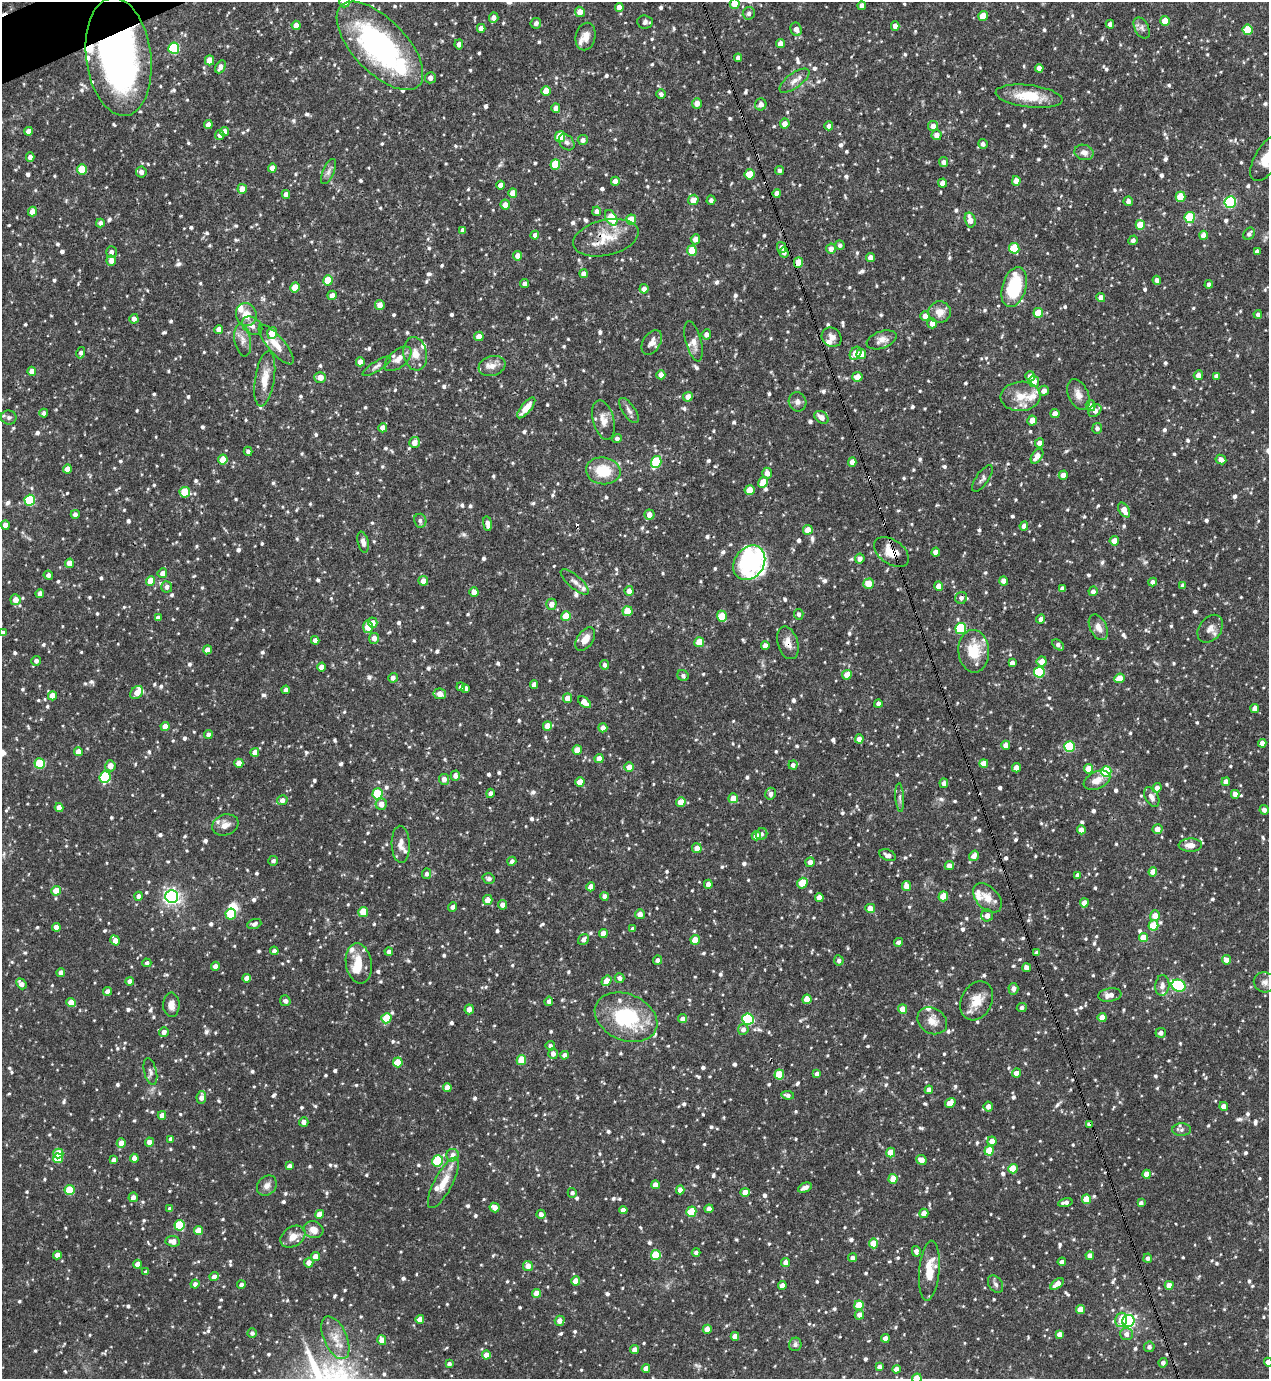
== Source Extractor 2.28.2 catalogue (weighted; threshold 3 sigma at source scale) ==
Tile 11 of 4 x 4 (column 3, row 3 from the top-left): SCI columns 2685-3951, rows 1379-2755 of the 5497 x 5509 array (HDU 1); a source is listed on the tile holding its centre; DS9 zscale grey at full resolution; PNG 1271 x 1381 px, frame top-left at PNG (2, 2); each listed source drawn as its Kron ellipse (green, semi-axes under 4 px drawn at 4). Shown black and unused: <1% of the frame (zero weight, under 3 of 4 exposures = <1% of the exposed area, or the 3 px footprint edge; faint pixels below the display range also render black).
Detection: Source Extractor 2.28.2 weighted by HDU 2 'WHT'; one run over the whole footprint, this tile lists its part. Background 0.0694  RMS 0.0035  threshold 0.0159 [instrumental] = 3 sigma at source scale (4.5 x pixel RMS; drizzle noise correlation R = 1.50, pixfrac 1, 0.05/0.05 arcsec/px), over >= 5 px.
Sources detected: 1201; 1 inside a brighter object's white glare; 5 cosmic-ray / hot-pixel residue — neither listed nor drawn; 28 inside a brighter listed object's ellipse — not listed separately; of the other 1167, all 500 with FLUX_AUTO >= 1.03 (the completeness limit of this list) listed and drawn (667 fainter detections not listed), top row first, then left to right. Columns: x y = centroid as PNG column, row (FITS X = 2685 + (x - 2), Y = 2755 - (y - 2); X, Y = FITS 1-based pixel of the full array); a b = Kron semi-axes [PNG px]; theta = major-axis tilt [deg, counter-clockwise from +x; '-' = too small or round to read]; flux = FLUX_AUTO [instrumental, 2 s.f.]
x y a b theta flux
345 2 6 5 - 3.6
735 4 5 5 - 6.8
862 6 4 4 - 2.5
619 7 4 4 - 2.5
580 12 5 5 - 3
749 13 6 6 - 1.2
983 16 5 5 - 6.8
494 18 5 4 - 1.8
1165 21 5 4 - 5.4
645 22 7 6 - 1.3
536 23 5 5 - 1.4
1110 24 4 4 - 1.2
296 25 5 4 - 2.7
895 26 4 4 - 2.3
481 28 4 4 - 2.5
1142 28 11 7 -62 1.7
796 29 7 5 -65 2.2
1248 30 5 5 - 13
586 37 14 10 77 3
459 44 5 4 - 1.5
780 44 4 4 - 3
380 46 56 26 -46 77
174 48 5 5 - 22
119 57 59 32 -83 150
738 58 4 4 - 1.4
209 60 5 4 - 4.5
220 67 7 4 63 2
1039 68 4 4 - 2.4
430 78 5 5 - 2
794 81 18 7 36 2.6
546 91 5 5 - 5.3
661 94 5 4 - 1.2
1029 96 33 11 -7 10
697 103 5 5 - 2.6
761 104 6 5 - 1.9
556 108 4 4 - 2.6
785 124 5 5 - 2.5
208 125 4 4 - 2.4
829 126 4 4 - 1.7
933 126 5 5 - 2.6
28 131 4 4 - 2.3
224 132 4 4 - 3.1
220 135 5 4 - 1.6
937 135 5 5 - 2.7
560 137 5 5 - 13
583 140 5 5 - 1.5
567 142 9 6 -48 1.2
983 144 5 4 - 1.3
1084 152 10 7 -15 2.2
30 157 4 4 - 1.5
1268 157 27 12 57 10
943 162 5 4 - 1.6
555 164 5 5 - 9.4
272 168 4 4 - 2.6
82 169 5 5 - 11
780 170 4 4 - 1.1
328 171 13 6 67 1.5
141 172 5 5 - 1.7
750 174 5 5 - 7.2
615 181 4 4 - 2.4
1016 181 5 4 - 3
943 183 4 4 - 2.5
500 185 4 4 - 2.3
242 189 5 5 - 2.9
513 193 4 4 - 4.1
777 193 4 4 - 1.9
286 194 4 4 - 2.1
1180 197 5 5 - 7.8
693 200 5 5 - 3.7
711 200 4 4 - 1.4
1128 201 5 4 - 1.5
1230 202 6 5 - 40
505 205 5 5 - 2.4
597 211 5 4 - 1.4
32 212 5 4 - 3.1
1190 217 5 5 - 18
611 218 8 5 -59 12
631 220 5 5 - 6.4
970 220 7 5 -76 3.5
100 223 4 4 - 1.3
1140 225 5 4 - 8.6
463 230 4 4 - 1.3
1249 234 6 5 - 1.1
535 235 4 4 - 1.7
1203 235 4 4 - 3.2
606 238 33 17 13 10
695 239 5 4 - 2.6
1133 240 5 4 - 1.1
840 245 5 4 - 1
782 247 5 4 - 1.6
1014 248 5 5 - 14
831 249 5 5 - 2
692 251 5 4 - 9
1257 251 4 4 - 1.2
111 252 6 5 - 1.5
784 252 5 4 - 1.3
518 256 5 4 - 2.5
871 258 4 4 - 2.4
111 260 5 4 - 2.5
798 262 5 4 - 6.2
583 274 4 4 - 2.1
328 280 5 5 - 6.8
1157 280 4 4 - 1.7
524 284 4 4 - 1.3
1209 284 4 4 - 1.4
295 287 5 4 - 6.8
1014 287 20 12 74 20
644 289 4 4 - 2.3
332 295 5 4 - 2.2
1101 298 4 4 - 2.1
380 305 5 5 - 2.8
940 312 11 11 - 3.6
1038 313 5 4 - 6.5
1258 314 4 4 - 1.1
246 315 12 10 -70 4.5
925 316 5 4 - 2.5
134 319 5 4 - 1.7
932 323 5 4 - 2.5
252 326 11 8 -35 2
219 329 4 4 - 2.3
272 333 6 5 - 6.5
706 334 5 4 - 1.6
479 336 5 4 - 3.1
832 337 10 9 - 2.2
243 340 16 8 -80 2.5
882 340 15 8 20 2.9
693 341 21 7 -75 2.7
652 342 13 8 58 2.9
276 344 25 8 -49 5
81 353 6 4 77 1.3
855 353 7 5 55 4.7
415 354 17 12 -80 4
861 354 5 4 - 6.2
398 359 16 8 40 3.2
360 362 4 4 - 3
377 366 16 4 32 1.4
492 366 14 10 18 2.9
32 371 4 4 - 2.5
661 375 4 4 - 2.7
1198 375 5 4 - 2.4
1030 376 5 5 - 1.7
1216 376 4 4 - 1.8
320 377 5 5 - 3.3
857 377 5 5 - 3.5
265 379 28 9 81 5.8
1034 381 5 5 - 3.2
1044 391 5 5 - 2.5
1078 395 16 10 -65 2.9
1021 396 20 14 5 6.4
688 397 5 4 - 2.6
797 402 10 8 -69 1.6
1091 406 5 5 - 1.8
526 408 13 5 50 4.3
629 411 14 6 -55 1.7
1095 411 7 5 45 2
44 413 4 4 - 1.1
1055 414 4 4 - 2.3
9 417 8 7 - 1.2
821 417 8 5 -36 2.6
603 420 20 10 -75 4
1032 421 5 4 - 2.9
383 428 4 4 - 2.5
1097 428 5 5 - 1.2
617 439 4 4 - 1.3
414 442 5 5 - 3.1
1039 443 4 4 - 2.2
248 451 5 4 - 1.1
1037 456 8 5 55 3.2
1221 459 5 4 - 1.9
223 460 5 4 - 7.8
656 462 6 5 - 20
852 462 5 4 - 2.6
67 469 4 4 - 2.6
603 471 17 13 -8 11
767 473 5 4 - 2.3
1063 475 4 4 - 2.7
982 478 15 6 55 1.2
763 482 6 5 - 4.4
750 490 5 5 - 5.8
185 492 5 5 - 11
30 500 5 5 - 24
1124 510 8 5 -58 3.5
75 514 4 4 - 1.4
649 515 5 5 - 2.4
420 521 7 6 - 1.2
487 524 7 4 -82 2.2
5 525 4 4 - 3.6
1024 526 4 4 - 2.3
808 530 5 4 - 4.7
1114 541 5 4 - 2.7
363 542 10 5 -77 1.5
891 552 19 12 -36 6.8
936 552 4 4 - 2.4
860 559 5 5 - 1.7
70 563 5 4 - 4.4
749 563 18 14 55 55
162 573 5 5 - 1.9
48 575 4 4 - 1.4
151 581 5 4 - 6.7
423 581 5 5 - 2.5
1004 581 4 4 - 2.5
575 582 17 6 -41 2
1153 582 4 4 - 1.6
869 584 5 5 - 5.9
939 586 5 4 - 3
1183 586 4 4 - 1.6
167 587 5 5 - 1.5
1062 588 4 4 - 1.6
629 591 5 4 - 2.5
1093 591 4 4 - 1.4
474 592 4 4 - 3.5
40 593 4 4 - 1.7
961 598 6 5 - 1.5
15 600 5 5 - 3.4
551 604 5 5 - 2.6
627 611 5 5 - 9
799 614 5 5 - 1.1
566 616 5 5 - 8.9
722 616 5 5 - 9.7
158 618 4 4 - 1.4
1041 619 5 4 - 1.6
373 623 5 5 - 2.6
368 627 6 5 - 7.2
1098 627 13 8 -64 2.7
961 628 5 5 - 22
1210 629 15 11 53 2.8
3 633 4 4 - 2.1
374 638 5 5 - 2
585 639 13 8 55 3.7
315 640 4 4 - 1.7
699 642 5 4 - 6.6
788 643 17 10 -74 3.2
1058 645 7 4 -39 1.2
765 646 4 4 - 2.4
207 650 4 4 - 2.6
974 651 21 15 -86 11
36 661 5 5 - 1.3
1042 661 5 5 - 3.7
1012 663 4 4 - 1.9
605 665 4 4 - 1.2
321 667 4 4 - 2.7
1039 672 5 5 - 24
847 675 5 4 - 4.6
683 676 6 5 - 1.1
393 678 5 4 - 1.5
1119 678 5 4 - 6.6
534 684 4 4 - 1.8
461 687 4 4 - 1.1
466 688 4 4 - 1.2
286 690 4 4 - 1.8
137 693 7 5 46 3.4
440 694 6 5 - 3.1
52 696 4 4 - 4.3
568 698 5 4 - 2.9
584 702 7 4 -38 3.6
878 704 4 4 - 1.4
1255 709 4 4 - 2.2
165 726 4 4 - 3.1
547 726 5 4 - 3.8
603 728 4 4 - 2.4
208 735 4 4 - 1.8
859 739 4 4 - 2.4
1262 743 4 4 - 2.3
1006 745 4 4 - 2.3
1069 747 5 5 - 21
577 750 5 4 - 4.1
78 752 4 4 - 2.9
255 752 4 4 - 2.7
599 758 4 4 - 3.1
239 763 4 4 - 3.8
984 763 4 4 - 3.7
40 764 5 5 - 17
793 765 4 4 - 1.3
110 766 5 5 - 3.4
629 767 5 4 - 3.5
1016 768 4 4 - 3.4
1089 769 5 4 - 5.5
1106 772 5 5 - 19
455 776 5 4 - 1.6
105 777 6 5 - 26
444 779 5 5 - 2
1097 780 14 8 25 3.9
580 782 4 4 - 5.3
1226 782 4 4 - 2.6
944 783 5 4 - 1.7
1157 788 5 4 - 1.9
490 793 4 4 - 1.4
377 794 5 5 - 16
771 794 6 5 - 1.4
1235 794 4 4 - 2.3
1152 797 10 6 -61 1.9
733 798 5 5 - 3.6
900 798 14 4 -86 1.2
282 800 5 5 - 1.8
681 802 5 4 - 5.2
381 804 5 5 - 3
59 807 4 4 - 2.9
1264 810 4 4 - 1.5
225 825 13 10 19 3.2
1157 829 5 5 - 2.7
1081 830 4 4 - 2.5
762 834 6 5 - 1.2
756 836 4 4 - 2.8
401 844 18 9 -88 2.8
1190 845 11 6 2 3
697 848 5 5 - 2.5
888 855 9 5 -22 1.7
974 856 5 4 - 2.2
273 861 5 4 - 1.1
512 861 4 4 - 1.3
810 862 5 4 - 1.7
949 866 5 4 - 2.6
1153 872 4 4 - 3.3
427 874 5 4 - 1
1077 875 4 4 - 1.3
489 879 6 5 - 1.1
802 883 5 5 - 9.1
708 884 4 4 - 2.3
906 886 5 4 - 3.3
591 887 4 4 - 3.4
56 891 5 4 - 6
139 896 4 4 - 1.8
172 896 6 6 - 120
605 896 4 4 - 1.8
943 896 5 5 - 6.7
819 897 4 4 - 2.3
987 898 17 11 -46 4.3
488 900 5 4 - 3.4
1084 903 4 4 - 3.4
502 905 4 4 - 2.1
453 907 5 4 - 1
870 908 5 4 - 3.5
363 912 5 5 - 9.6
231 914 5 5 - 14
640 914 5 5 - 2.3
987 915 6 6 - 2.6
1155 916 5 5 - 3.7
254 924 7 5 20 1.1
1153 925 5 5 - 11
56 927 4 4 - 2.9
633 929 4 3 - 1.1
603 933 4 4 - 3.4
1143 937 5 4 - 6.5
583 939 6 5 - 1.4
115 940 5 4 - 3
695 940 5 4 - 5.5
899 942 4 4 - 1.3
274 951 4 4 - 1.4
389 952 4 4 - 1.3
1037 953 4 4 - 1.7
657 960 4 4 - 1.4
839 960 5 5 - 1.3
1227 960 5 4 - 2.6
147 963 4 4 - 1.1
359 963 20 13 -81 7.1
215 966 4 4 - 1.8
1027 968 4 4 - 2.6
61 972 4 4 - 1.9
247 978 4 4 - 2.6
619 978 5 5 - 1.5
130 981 4 4 - 1.6
606 981 5 4 - 3.7
1265 982 11 10 - 1.9
21 984 6 4 -50 2
1162 985 10 7 85 1.6
1179 986 7 6 - 35
1013 989 6 5 - 1.5
107 991 4 4 - 2
1110 995 12 6 9 2.9
807 999 5 4 - 4.9
285 1001 5 5 - 1.2
549 1001 4 4 - 1.4
977 1001 20 15 63 6.2
71 1003 4 4 - 5.2
171 1005 12 8 -88 2.3
1022 1007 5 4 - 1.1
469 1009 5 4 - 2.6
903 1009 5 4 - 3.5
626 1017 32 23 -23 26
1102 1017 4 4 - 3.3
386 1018 5 5 - 13
683 1019 4 4 - 1.9
748 1019 6 5 - 32
932 1021 16 12 -32 3.9
743 1029 5 5 - 1.6
164 1032 5 5 - 1.9
1161 1033 5 4 - 1.5
550 1046 5 5 - 1.1
553 1053 5 5 - 1.9
565 1055 4 4 - 1.9
521 1060 5 4 - 9.1
398 1062 5 5 - 8.8
150 1072 14 6 -76 1.4
1016 1073 4 4 - 2.7
817 1074 4 4 - 2
779 1075 5 5 - 10
447 1087 4 4 - 2.7
929 1090 4 4 - 2.5
788 1095 6 4 -8 1.1
201 1097 6 5 - 2.3
950 1103 5 4 - 3.5
988 1106 5 4 - 2
1224 1106 4 4 - 2.5
162 1115 4 4 - 2.2
304 1122 4 4 - 1.8
1089 1124 4 4 - 1.1
1182 1130 9 6 1 1.1
171 1139 4 4 - 1.5
992 1141 4 4 - 3.1
149 1142 4 4 - 2.6
121 1143 4 4 - 3.6
989 1150 5 4 - 7.1
58 1153 5 5 - 9.9
891 1153 5 4 - 6.3
453 1155 6 6 - 2.3
58 1158 5 4 - 11
134 1158 4 4 - 2.5
114 1160 4 4 - 2
921 1160 5 4 - 2.8
438 1161 6 5 - 22
289 1166 4 4 - 1.6
1013 1169 5 4 - 7.4
1147 1174 4 4 - 4
893 1179 5 4 - 4.6
443 1183 28 9 62 6.6
655 1185 4 4 - 2.6
267 1186 11 9 46 2
805 1188 7 4 26 1.7
70 1190 5 5 - 14
680 1190 4 4 - 2.4
745 1192 4 4 - 4.3
572 1193 5 4 - 1
133 1197 5 4 - 1.7
1086 1199 4 4 - 5
1065 1202 7 3 14 1.5
1141 1203 4 4 - 1.2
495 1207 5 4 - 2.9
170 1209 4 4 - 1.4
709 1209 4 4 - 2.6
623 1210 4 4 - 2.3
691 1212 5 5 - 12
924 1213 5 4 - 2.6
320 1214 4 4 - 4.4
541 1214 4 4 - 1.6
179 1225 5 5 - 18
198 1230 4 4 - 4.4
313 1230 10 8 -17 3.6
293 1237 13 9 34 3.5
173 1241 7 5 -7 2.9
873 1243 5 4 - 6.4
916 1251 5 4 - 1.8
696 1252 4 4 - 1.1
58 1255 4 4 - 2.8
656 1255 5 5 - 14
315 1256 4 4 - 2.8
1090 1256 4 4 - 2.4
852 1258 4 4 - 1.4
1148 1258 4 4 - 1.2
786 1262 4 4 - 2.4
1062 1262 4 4 - 2
309 1263 5 4 - 2.4
137 1264 4 4 - 2.6
528 1266 5 5 - 2.9
929 1271 30 10 85 8.6
146 1272 4 4 - 1.2
214 1277 5 4 - 2.1
576 1281 4 4 - 4.5
195 1284 4 4 - 1.3
996 1284 9 6 -57 1.2
1057 1284 7 4 39 3.7
241 1285 4 4 - 1.2
1169 1285 4 4 - 3.5
782 1286 4 4 - 3.3
537 1293 4 4 - 4.9
859 1305 5 4 - 9.5
1080 1309 4 4 - 5.6
859 1315 5 4 - 2.3
420 1319 4 4 - 2.8
1121 1320 7 6 - 4.2
560 1321 5 4 - 2.3
1128 1321 6 6 - 68
707 1329 4 4 - 3.1
252 1333 4 4 - 1.1
1060 1334 4 4 - 2.2
1126 1334 6 6 - 1.9
735 1336 4 4 - 3
335 1338 23 11 -66 5.6
885 1338 4 4 - 2.5
382 1340 5 4 - 2.8
795 1344 7 6 - 1.2
1149 1347 5 5 - 1.3
635 1350 4 4 - 2.5
486 1355 4 4 - 3.2
1268 1362 4 4 - 2
1163 1363 4 4 - 1.2
449 1364 4 4 - 1.2
879 1367 4 4 - 1.5
646 1368 4 4 - 2.6
896 1369 4 4 - 2.5
917 1378 5 4 - 8
Overlapping masked pixels (flux is a lower limit): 9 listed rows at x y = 983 16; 380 46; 119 57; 606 238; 798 262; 891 552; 788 643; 549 1001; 1089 1124
Isophote crosses this tile's border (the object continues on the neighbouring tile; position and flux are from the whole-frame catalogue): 7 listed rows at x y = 345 2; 735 4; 119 57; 1268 157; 3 633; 1268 1362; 917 1378